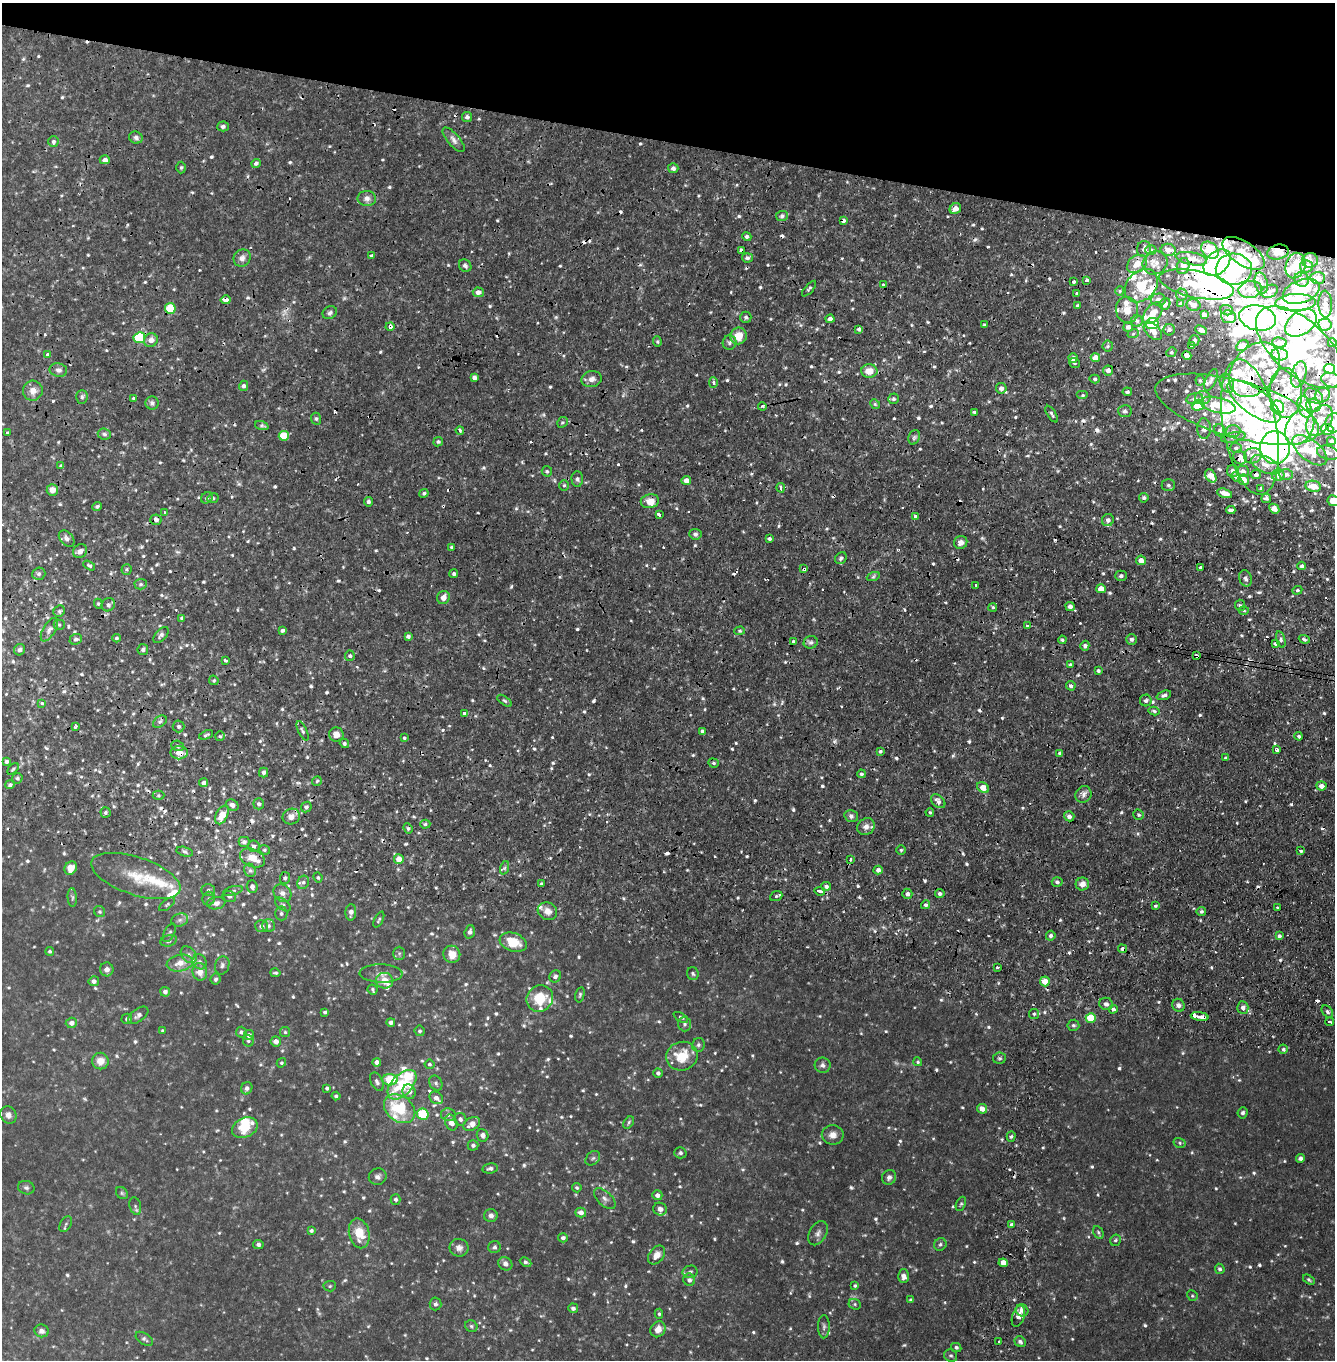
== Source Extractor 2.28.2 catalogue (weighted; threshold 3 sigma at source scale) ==
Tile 2 of 4 x 4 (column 2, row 1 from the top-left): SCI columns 1572-2904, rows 4188-5545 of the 5693 x 5657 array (HDU 1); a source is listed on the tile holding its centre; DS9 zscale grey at full resolution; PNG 1337 x 1362 px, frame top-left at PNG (2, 3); each listed source drawn as its Kron ellipse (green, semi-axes under 4 px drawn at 4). Shown black and unused: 11% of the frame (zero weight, under 2 of 4 exposures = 1% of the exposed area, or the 3 px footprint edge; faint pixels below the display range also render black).
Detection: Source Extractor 2.28.2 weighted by HDU 2 'WHT'; one run over the whole footprint, this tile lists its part. Background 0.051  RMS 0.011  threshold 0.0512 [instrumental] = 3 sigma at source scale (4.5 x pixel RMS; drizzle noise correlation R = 1.50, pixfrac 1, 0.05/0.05 arcsec/px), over >= 5 px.
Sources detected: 997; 4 too faint to see at this stretch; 11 inside a brighter object's white glare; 52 cosmic-ray / hot-pixel residue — neither listed nor drawn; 82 inside a brighter listed object's ellipse — not listed separately; of the other 848, all 500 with FLUX_AUTO >= 1.66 (the completeness limit of this list) listed and drawn (348 fainter detections not listed), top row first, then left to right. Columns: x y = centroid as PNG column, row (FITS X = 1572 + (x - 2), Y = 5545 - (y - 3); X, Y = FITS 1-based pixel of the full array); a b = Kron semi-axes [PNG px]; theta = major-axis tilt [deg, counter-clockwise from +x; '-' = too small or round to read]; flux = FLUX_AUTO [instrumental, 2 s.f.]
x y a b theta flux
467 117 5 5 - 3.3
223 126 5 5 - 3
136 137 7 6 - 3.3
454 140 15 6 -49 5.4
53 142 5 5 - 3
105 160 5 4 - 4.9
256 163 5 4 - 2.8
181 167 6 5 - 1.7
673 168 5 5 - 3.4
367 198 9 7 -4 5
955 209 6 5 - 8.6
782 216 6 5 - 2.4
843 220 4 4 - 5
747 236 5 4 - 2.9
1144 249 8 7 - 4.9
741 250 4 3 - 2.4
1151 250 5 5 - 2.4
1168 250 7 6 - 5.8
1210 250 10 7 -41 23
1278 252 11 7 13 14
1244 253 24 11 -33 28
371 255 4 3 - 3.9
242 258 9 8 - 5.3
747 258 5 4 - 3.1
1191 259 16 6 -10 7
1310 260 8 7 - 4.5
1155 263 13 11 30 8.9
1217 263 16 10 44 150
1137 264 11 8 37 13
465 266 7 5 -48 3.1
1183 266 8 6 73 6.1
1296 266 13 10 70 25
1306 266 6 6 - 13
1234 269 18 15 -2 120
1318 278 7 6 - 11
1302 279 7 7 - 5.2
1087 280 4 3 - 5.4
1073 282 4 3 - 4.6
1261 283 10 6 -76 5.3
884 284 3 3 - 4.3
1196 284 38 13 -12 46
1141 286 19 14 45 33
809 289 9 4 49 2
1250 289 11 8 10 10
1120 291 5 4 - 1.7
1270 291 9 6 22 4.7
1301 291 19 11 21 74
478 292 5 5 - 5.9
1077 294 4 3 - 1.9
1182 295 6 6 - 3.8
226 300 5 4 - 8.7
1158 300 7 6 - 4.2
1296 303 20 8 2 91
1165 304 6 5 - 6.9
1181 304 4 4 - 5.9
1325 304 13 7 -88 8.9
1193 305 7 6 - 6.4
1078 306 4 3 - 2.4
170 308 5 5 - 44
1127 310 13 11 -78 12
1227 310 6 5 - 2.6
330 313 7 6 - 3.3
1153 313 12 7 52 14
1204 315 4 4 - 3.7
746 317 5 5 - 2.8
1229 317 7 6 - 14
1258 318 18 12 -12 330
830 319 4 4 - 4.8
1137 321 6 5 - 2.8
1301 323 17 11 36 170
1152 324 6 5 - 48
985 325 3 3 - 1.8
1325 325 7 6 - 13
390 327 4 3 - 6.7
1128 327 5 4 - 4.2
859 329 4 4 - 3
1169 330 6 5 - 3
1201 330 6 4 -25 5.1
1153 331 11 6 -45 9.6
1133 334 6 3 18 1.7
738 336 8 8 - 17
139 338 6 5 - 68
151 340 7 6 - 6.6
1194 341 5 5 - 2.9
657 342 5 4 - 1.8
730 343 7 7 - 3.6
1279 343 7 5 -7 4
1332 343 4 3 - 2
1192 345 4 4 - 2.6
1108 346 5 5 - 1.9
1242 346 6 5 - 4.1
1300 347 53 27 -42 180
1171 352 5 4 - 1.9
47 354 4 4 - 2.7
1280 354 8 6 -11 5.7
1187 356 4 4 - 7.4
1073 358 5 4 - 6.3
1095 358 5 4 - 13
1074 363 5 4 - 2.2
1330 369 5 5 - 44
58 370 9 7 -13 4
1108 370 5 5 - 5.5
1254 370 30 21 52 41
869 371 8 6 0 15
1299 374 13 7 76 9.8
474 377 4 4 - 4.1
592 379 10 8 13 6.5
1095 379 5 4 - 2.1
1200 380 5 4 - 1.7
1211 380 11 5 66 4
1332 380 11 7 -16 6.8
713 383 5 4 - 2
1227 383 10 6 -68 5.1
244 386 5 4 - 3.2
1001 388 5 5 - 4.5
33 391 10 10 - 8.5
1127 392 5 4 - 2.4
1286 393 25 16 -87 38
1083 395 6 4 0 2
1322 395 8 7 - 4.5
1314 396 10 6 -30 6.1
82 397 7 5 89 2.6
133 398 3 3 - 2
1203 398 7 6 - 5.5
894 399 5 5 - 2.6
1195 399 8 5 13 3.3
1254 401 31 12 -36 66
152 403 6 6 - 3.1
875 404 5 4 - 1.7
1198 405 6 5 - 33
1218 405 18 7 -13 32
1313 405 7 6 - 6.2
762 406 4 3 - 5.4
1277 407 7 6 - 94
1304 407 11 6 -73 28
1237 409 84 28 -16 300
1125 411 6 6 - 3.6
974 412 3 3 - 1.7
1052 414 9 4 -57 2.6
316 419 6 5 - 2.2
1319 420 17 11 56 17
562 422 6 5 - 1.9
1334 423 9 8 - 11
262 426 7 4 -18 2.4
1250 427 69 26 -80 170
1300 427 18 13 62 29
1204 429 10 7 -89 5.3
1327 429 6 5 - 67
460 430 4 3 - 3.5
1220 430 6 5 - 3.3
1233 431 7 6 - 4.4
7 433 3 2 - 1.8
104 434 6 5 - 2.5
284 436 5 5 - 31
914 437 7 5 69 2.5
1233 437 12 5 12 4.8
1331 441 4 4 - 2.8
438 442 5 4 - 1.8
1275 447 16 15 - 1000
1236 448 6 5 - 2.7
1310 450 20 10 -39 32
1328 453 11 7 -15 6.1
1253 456 9 7 20 8
1240 458 7 6 - 8
1265 465 15 8 -25 11
61 466 4 4 - 1.8
547 471 5 5 - 2.2
1233 471 6 6 - 4.9
1243 471 6 5 - 5.1
1286 474 7 5 -1 5.4
1256 475 5 4 - 3.2
1278 475 6 6 - 5.9
1211 476 7 5 -55 14
1236 477 5 4 - 2
577 479 8 6 -88 3
686 480 5 4 - 7
1244 480 5 5 - 11
564 485 5 5 - 2
1168 485 7 5 1 3.3
1313 486 8 5 -9 16
781 488 4 3 - 4.2
1261 489 3 3 - 1.9
52 490 6 5 - 8.2
424 493 5 4 - 2.1
1225 493 8 4 -18 8.8
207 498 6 5 - 2.5
213 498 6 4 26 2
1144 498 5 4 - 2.9
1266 498 5 5 - 2.6
650 501 9 7 12 11
1333 501 6 5 - 11
368 502 5 4 - 3
97 507 4 4 - 2.2
1274 509 6 4 -46 8.6
1231 510 4 3 - 3.6
165 512 3 3 - 2.6
659 515 3 3 - 14
915 517 3 3 - 7.8
156 520 5 5 - 4.3
1108 520 6 6 - 3.7
695 534 6 5 - 2.8
67 538 9 6 -47 4
769 539 4 3 - 2.2
961 542 7 6 - 6.1
451 547 3 3 - 2.9
80 551 7 6 - 4.8
841 558 6 5 - 2.9
1141 560 5 5 - 8
89 566 6 3 -30 2.2
1302 566 4 4 - 2.9
1200 568 4 3 - 2.8
804 569 4 3 - 3.9
127 570 5 5 - 2
39 574 7 6 - 2.7
454 574 4 4 - 2.5
1121 576 6 5 - 2.8
873 577 6 4 19 2.4
1246 578 8 6 -73 4.3
141 584 6 5 - 2.2
976 585 3 3 - 3.5
1101 589 5 4 - 12
1297 590 5 4 - 1.8
443 597 7 6 - 6.5
98 604 5 4 - 1.7
108 605 7 6 - 3.5
1240 605 5 5 - 2.4
1070 606 5 4 - 4.9
993 607 4 4 - 2.2
59 611 6 5 - 2.2
1244 611 5 3 - 1.7
181 618 3 3 - 3.3
59 625 5 5 - 2
1027 626 4 3 - 7
49 630 13 6 59 5.4
282 630 4 3 - 2.9
740 631 5 4 - 1.9
161 635 10 5 47 3.2
408 636 4 3 - 3
117 638 4 3 - 1.8
76 639 6 5 - 3
1131 639 5 5 - 3
1281 639 8 4 -73 2.8
1304 639 5 4 - 2.1
1062 640 4 3 - 1.7
793 641 3 3 - 3.8
811 642 7 6 - 2.9
1275 643 4 3 - 2.1
1085 646 5 4 - 3.6
143 649 5 5 - 2.2
20 650 6 5 - 3.3
1197 655 4 3 - 2.6
350 656 5 5 - 2.8
225 661 3 3 - 3.5
1070 665 4 4 - 1.9
1098 671 3 3 - 2.2
214 680 5 4 - 1.8
1071 686 5 4 - 2.6
1164 695 7 4 19 3.2
1146 700 6 6 - 2.8
504 701 8 4 -35 2.2
42 703 3 3 - 9.8
1154 711 5 4 - 2.4
464 714 3 3 - 3.3
160 722 7 5 39 2.9
179 726 6 6 - 2.7
75 727 4 3 - 2.5
303 731 10 4 -65 2.8
702 731 4 4 - 2.6
206 735 7 3 23 1.9
336 735 7 7 - 7.5
220 736 5 5 - 2.1
1299 736 4 4 - 2.3
404 738 3 3 - 1.9
344 743 5 4 - 2.5
178 746 6 5 - 2.3
1277 750 3 3 - 11
880 751 4 4 - 2
179 753 8 6 -1 10
1060 753 4 4 - 2.3
1226 758 4 3 - 2.2
7 762 4 4 - 2.2
713 763 5 4 - 1.9
13 769 7 4 46 1.7
263 773 5 4 - 3.3
861 774 4 3 - 1.8
17 778 5 5 - 2.1
317 781 5 4 - 1.7
204 783 4 4 - 4.2
10 785 5 4 - 2.9
1321 786 5 4 - 6.5
983 788 6 5 - 13
1083 794 8 7 - 4.9
158 795 6 4 0 1.7
938 801 8 5 -41 6.6
259 804 5 5 - 3.3
232 805 7 5 -31 4.7
306 807 6 4 47 2.6
105 812 5 5 - 2.1
930 812 4 3 - 1.7
222 815 10 6 63 14
1138 815 5 5 - 2.1
291 816 9 7 21 6.2
851 816 7 5 -14 3.2
1069 816 5 5 - 4.4
425 824 5 4 - 2.2
866 827 9 8 - 5.6
408 828 5 4 - 1.9
244 842 5 5 - 3.3
254 846 6 5 - 2.9
264 850 5 4 - 1.9
901 850 5 4 - 1.7
1301 851 3 3 - 3.2
185 852 8 4 -13 2.4
252 858 13 8 -24 13
399 859 5 5 - 12
850 859 3 3 - 5
71 868 7 6 - 11
504 868 7 4 70 2.2
250 870 7 5 -66 3.1
878 870 4 4 - 4.8
136 876 46 19 -18 35
318 877 5 3 - 1.7
285 878 6 5 - 2.3
303 882 7 5 68 2.9
1057 882 5 4 - 2.6
541 884 4 3 - 1.9
1082 884 6 6 - 7.3
252 886 6 5 - 3.8
826 886 5 4 - 3.4
208 890 7 6 - 2.2
233 891 10 4 15 1.8
820 891 5 3 - 7.3
282 893 10 8 -43 6.1
940 893 5 4 - 3.1
907 894 5 5 - 3.6
229 896 7 5 -19 2
776 896 6 4 21 2.1
72 898 9 4 -86 2.1
209 899 7 6 - 2.3
216 903 9 6 9 4.4
167 904 9 4 38 1.8
283 904 9 5 -39 2.6
926 905 4 4 - 2.2
1155 906 3 3 - 1.8
1277 908 3 2 - 1.9
547 911 10 8 -28 8.3
1201 911 5 4 - 1.9
100 912 6 5 - 1.9
351 912 8 5 88 4.2
281 913 7 6 - 2.9
379 919 8 4 64 1.9
180 920 9 6 17 3.4
261 926 6 6 - 4.7
268 926 6 6 - 3.1
470 932 7 5 73 3.4
169 933 10 5 63 2.1
1051 936 5 4 - 2.7
1279 936 4 3 - 2.5
169 941 8 5 17 2.6
513 942 14 9 -20 24
1122 949 4 3 - 7.7
50 951 4 4 - 1.7
399 953 6 5 - 1.9
452 954 9 8 - 12
189 955 9 6 -51 3.7
199 962 8 6 -60 3.4
180 963 13 8 11 11
222 965 9 7 72 3.4
997 967 3 3 - 3.6
107 969 7 6 - 5.4
200 972 9 7 -78 9.6
275 973 5 3 - 1.8
381 973 21 9 -1 8.2
693 974 6 6 - 2
555 976 6 5 - 2.9
216 979 5 5 - 2.2
94 981 5 5 - 4.2
385 981 8 8 - 11
1045 981 5 5 - 16
372 989 5 5 - 1.7
165 992 5 4 - 3.6
580 995 8 4 78 1.8
540 998 14 12 48 30
1106 1004 7 6 - 4
1178 1005 6 6 - 4
1243 1008 6 5 - 3.8
1113 1009 4 4 - 3.1
325 1012 4 3 - 1.9
1327 1012 7 5 -51 2.5
1034 1014 5 5 - 2
138 1015 11 6 37 4.3
1200 1016 9 3 -8 18
681 1017 8 4 -29 1.9
1091 1018 5 5 - 35
127 1019 5 5 - 2
391 1022 4 4 - 3.4
1330 1022 4 4 - 2.5
71 1023 5 5 - 5.4
684 1024 7 6 - 2.6
1073 1025 6 5 - 2.1
163 1031 4 4 - 1.9
420 1031 5 5 - 2.1
241 1032 5 5 - 2.6
285 1032 5 5 - 1.7
249 1035 5 5 - 4.1
248 1041 6 5 - 2
276 1041 5 5 - 6.5
698 1045 7 6 - 2.5
1283 1049 4 4 - 1.9
682 1056 16 14 14 28
999 1058 6 5 - 2
100 1061 8 8 - 10
377 1062 4 4 - 4.9
918 1062 4 4 - 1.7
281 1063 5 4 - 1.7
429 1064 5 4 - 1.8
823 1065 8 7 - 3.8
658 1073 4 4 - 2.8
390 1080 7 5 -4 31
377 1082 10 6 -62 3.4
436 1083 8 6 -59 2.8
402 1085 18 10 46 47
247 1088 6 5 - 4
327 1088 4 4 - 2.3
409 1092 7 6 - 5.6
336 1096 4 4 - 1.9
436 1098 7 5 -37 5.3
400 1109 17 12 -37 52
982 1109 5 4 - 7.5
1243 1113 6 5 - 2.7
423 1114 6 5 - 50
8 1115 9 7 -55 4.9
448 1115 7 6 - 3.8
460 1119 6 6 - 3.3
451 1122 8 6 -68 6.7
629 1122 7 4 54 1.8
472 1124 9 6 32 8.8
245 1128 13 9 25 21
483 1135 6 5 - 4.4
833 1135 11 10 - 7.5
1011 1137 5 4 - 2
1180 1143 6 5 - 2.1
473 1145 5 5 - 3
680 1153 6 5 - 2.5
593 1158 8 6 43 2.6
1301 1158 4 4 - 3.4
490 1168 7 5 9 3.2
378 1177 9 8 - 4
889 1177 7 7 - 3.9
26 1188 8 6 -15 2.7
577 1188 5 4 - 2
122 1193 7 5 -46 1.9
657 1195 5 5 - 5.1
396 1199 5 5 - 2.5
605 1199 13 7 -44 4.6
961 1204 7 4 67 1.7
135 1206 9 5 -75 2.3
660 1209 7 6 - 4.9
581 1212 5 5 - 5.7
491 1216 6 6 - 4.5
66 1224 8 5 60 2.1
1011 1224 4 4 - 2.2
311 1230 4 3 - 2.1
1098 1232 7 4 -61 1.9
359 1233 15 10 -77 22
818 1233 13 8 62 5
563 1238 5 4 - 2.8
1115 1240 6 5 - 1.9
940 1244 6 6 - 2.4
258 1245 5 4 - 2.8
494 1247 6 6 - 2.7
459 1248 9 8 - 5.5
657 1255 10 7 51 8.5
526 1262 6 4 -25 2.8
1003 1263 4 4 - 10
505 1264 7 6 - 4.5
1220 1269 5 4 - 2.5
690 1272 7 6 - 2.5
903 1276 7 5 89 5.9
689 1280 6 6 - 3.2
1309 1280 6 4 -33 1.7
330 1286 6 5 - 1.7
855 1286 4 3 - 2
1192 1296 5 5 - 1.7
911 1300 4 3 - 2.1
435 1304 6 6 - 2.5
855 1304 6 5 - 1.9
573 1308 5 5 - 3.4
1022 1310 6 6 - 6.9
659 1314 5 4 - 1.9
1018 1316 11 6 72 6.6
471 1326 6 5 - 1.9
824 1327 11 6 89 3.1
658 1329 8 7 - 8
41 1331 7 6 - 4.4
144 1339 10 5 -34 2.5
999 1341 3 3 - 1.8
1020 1342 6 5 - 3.3
956 1347 5 4 - 2.3
951 1356 7 6 - 2.3
Overlapping masked pixels (flux is a lower limit): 37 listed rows (the first 20) at x y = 843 220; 741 250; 1210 250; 1278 252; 1244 253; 747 258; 1217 263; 1234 269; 1196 284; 1301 291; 226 300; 170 308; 1258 318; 1301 323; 390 327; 1201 330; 1300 347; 1330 369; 1108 370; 1286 393
Isophote crosses this tile's border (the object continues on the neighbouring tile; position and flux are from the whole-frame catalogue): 4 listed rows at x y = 1332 380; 1334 423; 1327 429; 1333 501